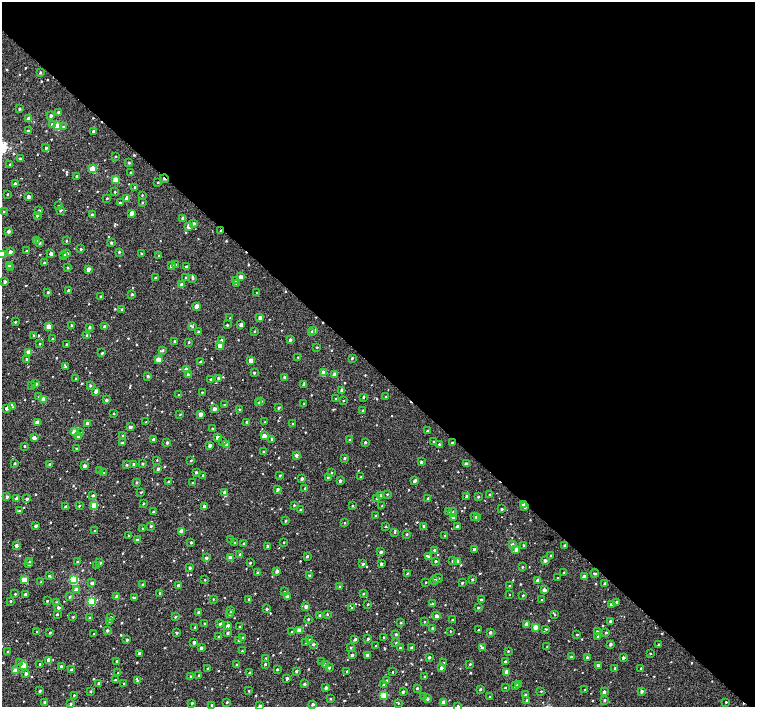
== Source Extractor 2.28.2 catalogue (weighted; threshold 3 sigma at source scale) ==
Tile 3 of 4 x 4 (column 3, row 1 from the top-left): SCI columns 3044-4548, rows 4481-5889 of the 6054 x 6051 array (HDU 1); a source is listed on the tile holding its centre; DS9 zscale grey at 2 x 2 block average (1 PNG px = mean of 2 x 2 image px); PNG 757 x 709 px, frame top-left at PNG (2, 2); each listed source drawn as its Kron ellipse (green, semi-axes under 4 px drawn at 4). Shown black and unused: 52% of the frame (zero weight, under 2 of 3 exposures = <1% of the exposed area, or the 3 px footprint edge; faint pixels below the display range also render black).
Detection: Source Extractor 2.28.2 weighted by HDU 2 'WHT'; one run over the whole footprint, this tile lists its part. Background 0.00541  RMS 0.0055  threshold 0.0246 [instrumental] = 3 sigma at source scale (4.5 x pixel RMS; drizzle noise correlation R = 1.50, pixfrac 1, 0.0396/0.0396 arcsec/px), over >= 5 px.
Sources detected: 678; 3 cosmic-ray / hot-pixel residue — neither listed nor drawn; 1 coinciding with a brighter row at this scale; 5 inside a brighter listed object's ellipse — not listed separately; of the other 669, all 500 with FLUX_AUTO >= 0.971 (the completeness limit of this list) listed and drawn (169 fainter detections not listed), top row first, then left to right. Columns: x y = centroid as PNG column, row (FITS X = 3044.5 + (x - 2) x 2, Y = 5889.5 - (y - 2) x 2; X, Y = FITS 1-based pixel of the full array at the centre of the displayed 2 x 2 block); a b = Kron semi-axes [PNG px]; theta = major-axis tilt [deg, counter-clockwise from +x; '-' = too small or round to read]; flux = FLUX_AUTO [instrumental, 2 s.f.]
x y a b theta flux
40 72 3 2 - 1.6
19 109 2 2 - 2
58 113 3 2 - 3.3
51 116 2 2 - 3.1
29 119 3 2 - 13
52 124 3 3 - 3
57 126 3 3 - 39
64 127 3 3 - 1.6
28 131 2 2 - 4.3
93 131 2 2 - 2.2
46 148 3 2 - 2.1
115 157 2 2 - 1.1
20 159 3 2 - 2
129 163 2 2 - 1.9
10 165 2 2 - 1.5
93 169 3 3 - 46
131 173 2 2 - 2.7
76 176 3 2 - 1.8
164 179 4 2 - 3.4
115 180 3 3 - 24
158 182 2 2 - 1.1
15 183 2 2 - 3.2
134 187 3 2 - 1.2
115 192 2 2 - 1.3
7 194 2 2 - 1
142 195 2 2 - 0.98
29 197 2 2 - 4.8
107 198 2 2 - 1.1
127 198 4 2 - 10
142 202 2 2 - 1.5
120 203 2 2 - 2.6
59 206 2 2 - 1.4
60 210 3 2 - 1.5
4 211 3 2 - 1.3
39 211 3 2 - 1.7
132 213 3 2 - 11
37 215 3 2 - 3
92 215 2 2 - 2.8
183 218 3 2 - 4.4
194 223 3 2 - 2.6
189 226 3 2 - 13
9 231 2 2 - 4.1
221 231 2 2 - 2.5
36 240 2 2 - 5.6
66 241 2 2 - 1
40 243 3 3 - 1.4
111 243 2 2 - 2.2
81 249 2 2 - 1.9
26 251 2 2 - 1.4
10 252 2 2 - 5.4
119 252 2 2 - 1.7
51 253 2 2 - 4.8
67 253 3 2 - 3.7
141 253 2 2 - 1.2
2 254 3 3 - 31
63 255 3 2 - 3.4
159 256 2 2 - 2.1
44 263 2 2 - 2.7
175 265 3 2 - 2
9 266 3 2 - 2.8
171 266 2 2 - 6.9
186 267 2 2 - 3.3
10 268 3 2 - 1.4
68 268 2 2 - 1.5
88 269 2 2 - 7.1
186 277 2 2 - 1.8
241 277 3 2 - 11
155 278 2 2 - 1.4
193 278 3 2 - 1.8
236 280 2 2 - 1.7
5 281 2 2 - 3.2
236 283 2 2 - 1.1
182 285 3 2 - 11
68 290 2 2 - 2.7
48 292 2 2 - 1.9
257 293 2 2 - 2.4
132 294 2 2 - 2.3
101 297 2 2 - 2.6
197 306 3 2 - 11
122 310 2 2 - 2.9
260 317 2 2 - 6.4
230 318 2 2 - 1
15 322 2 2 - 1.4
72 325 2 2 - 2.6
227 325 2 2 - 1.5
241 325 2 2 - 5
48 327 3 2 - 15
90 327 2 2 - 2.7
104 327 2 2 - 3.7
192 327 3 2 - 1.1
254 331 3 2 - 1.1
314 331 2 2 - 6.9
199 332 2 2 - 3.4
311 332 3 2 - 3.7
87 335 3 3 - 1.7
34 336 3 2 - 2.1
52 338 2 2 - 1
221 340 3 2 - 3
290 340 2 2 - 3.5
175 341 2 2 - 2.1
189 342 2 2 - 1.3
40 344 2 2 - 1
67 344 2 2 - 2.5
220 345 3 2 - 18
317 347 2 2 - 1.1
162 350 3 3 - 2.5
29 352 3 2 - 11
102 353 2 2 - 1.8
298 357 2 2 - 1
352 358 2 2 - 1.5
27 359 2 2 - 2.9
158 360 3 2 - 24
251 360 3 2 - 16
200 362 2 2 - 1.6
65 367 3 3 - 1.9
187 370 3 2 - 15
254 373 2 2 - 1.9
324 373 3 2 - 25
188 374 3 2 - 1.9
335 374 2 2 - 7.2
148 376 2 2 - 2.7
285 377 2 2 - 3.5
76 379 2 2 - 2.1
211 379 2 2 - 1.7
219 379 2 2 - 4.5
36 384 3 2 - 3.6
303 384 3 2 - 1.9
32 385 3 2 - 1.2
90 385 2 2 - 2.2
342 390 2 2 - 6.3
96 391 2 2 - 6.5
202 392 2 2 - 1.1
179 395 2 2 - 1.5
39 397 3 3 - 1.6
363 397 2 2 - 1.6
386 397 2 2 - 1.3
336 398 2 2 - 1.3
44 400 3 2 - 20
106 400 2 2 - 3.7
261 401 2 2 - 2
343 401 2 2 - 1.1
259 403 2 2 - 1.3
304 404 3 2 - 1.2
224 405 2 2 - 2.7
13 407 3 3 - 1.3
7 408 2 2 - 5.5
279 408 2 2 - 1.8
214 409 2 2 - 6.2
239 409 2 2 - 1.3
363 411 2 2 - 2
114 413 2 2 - 1.1
180 414 2 2 - 1
200 414 2 2 - 7.3
37 422 2 2 - 8.2
146 422 2 2 - 1.1
247 422 2 2 - 4.1
265 422 2 2 - 1.2
87 423 2 2 - 5.4
293 424 2 2 - 1.1
130 427 2 2 - 6.6
212 429 2 2 - 2.2
427 431 2 2 - 2.3
75 432 3 3 - 34
81 433 3 2 - 1.1
264 435 2 2 - 8.6
123 436 2 2 - 1.1
78 437 3 3 - 2.9
218 437 2 2 - 8
34 438 2 2 - 8.6
153 439 2 2 - 5
272 439 2 2 - 2.6
350 439 2 2 - 1.7
223 441 2 2 - 1.7
365 442 2 2 - 1.9
434 442 2 2 - 2.2
123 443 2 2 - 2.4
167 443 2 2 - 2.9
452 443 2 2 - 2.5
439 444 2 2 - 1.8
226 445 2 2 - 9.7
24 446 2 2 - 1.5
210 446 2 2 - 7.2
76 448 2 2 - 1.1
263 452 2 2 - 2.3
296 455 2 2 - 4.6
344 458 2 2 - 2.6
157 460 2 2 - 1
191 460 2 2 - 1.2
421 462 2 2 - 2.8
15 463 2 2 - 2
142 463 2 2 - 1.8
50 464 2 2 - 1.8
466 464 2 2 - 7
127 465 2 2 - 1.4
134 465 2 2 - 7.4
85 466 2 2 - 6.3
158 469 2 2 - 2.9
100 471 2 2 - 1.7
196 472 2 2 - 2.5
104 473 3 2 - 2
331 473 2 2 - 1
203 475 2 2 - 1.6
280 475 3 2 - 1.8
328 477 2 2 - 2.1
361 477 2 2 - 1.6
302 479 2 2 - 3.8
168 481 2 2 - 2.4
340 481 2 2 - 3
415 481 4 2 - 3.9
136 482 2 2 - 1.8
192 483 2 2 - 1.8
305 488 2 2 - 2.2
277 489 2 2 - 3.6
141 492 2 2 - 1.2
225 492 3 2 - 5
387 494 2 2 - 1.1
489 494 2 2 - 0.98
93 495 2 2 - 2.3
381 495 2 2 - 4.3
466 496 2 2 - 2.9
478 496 2 2 - 1.9
7 497 2 2 - 2.8
377 498 2 2 - 2
16 499 2 2 - 6.9
27 499 2 2 - 3.1
428 499 2 2 - 2.9
143 503 2 2 - 1.3
523 504 2 2 - 7
94 505 3 2 - 24
294 505 2 2 - 1.4
79 506 2 2 - 1.5
204 506 2 2 - 6
352 506 3 2 - 1.5
382 506 2 2 - 1.3
525 506 3 2 - 4
65 507 2 2 - 2.7
502 509 2 2 - 2.6
301 510 2 2 - 3.2
19 511 2 2 - 2.2
153 512 2 2 - 1.6
449 512 3 2 - 2.6
453 512 4 2 - 1.4
375 516 2 2 - 1.5
453 517 2 2 - 9.1
474 517 3 2 - 1.9
477 517 2 2 - 2.2
286 521 2 2 - 1.7
345 523 2 2 - 0.98
35 526 2 2 - 4.4
151 526 2 2 - 2
385 526 2 2 - 1.2
424 526 2 2 - 3.4
457 526 2 2 - 2.5
142 528 2 2 - 1.2
94 531 2 2 - 1.3
181 531 3 2 - 12
394 532 2 2 - 1.2
407 534 2 2 - 2.1
128 535 2 2 - 1.1
445 535 2 2 - 1.3
231 539 2 2 - 1.2
137 540 2 2 - 4.8
191 542 2 2 - 2.1
284 542 2 2 - 1
234 543 2 2 - 1.5
244 543 2 2 - 1.7
512 545 2 2 - 5.6
523 545 2 2 - 1.2
565 545 2 2 - 2.2
16 546 3 3 - 4.5
267 546 3 2 - 2.1
474 549 2 2 - 4.9
516 549 2 2 - 7.7
434 550 2 2 - 2.6
381 552 2 2 - 4.6
240 554 2 2 - 2
550 555 2 2 - 1
307 556 2 2 - 2.6
429 557 2 2 - 2.2
206 558 2 2 - 4.2
230 558 2 2 - 15
545 560 2 2 - 4.6
29 561 3 2 - 1.3
435 561 2 2 - 2.1
452 561 2 2 - 1.1
457 561 2 2 - 9
78 562 2 2 - 2.6
100 563 2 2 - 2.5
250 563 2 2 - 1.5
29 564 2 2 - 5.5
363 564 3 2 - 2
381 564 3 2 - 3.7
97 566 2 2 - 1.7
522 567 2 2 - 1.6
190 568 2 2 - 2.6
277 571 2 2 - 4.7
564 572 2 2 - 1.2
258 573 2 2 - 4.1
408 573 3 3 - 1.3
595 573 4 2 - 2.5
49 576 3 3 - 1.5
309 576 2 2 - 3
584 577 2 2 - 12
438 578 5 2 - 1.1
557 578 2 2 - 1
472 579 2 2 - 2
24 580 3 2 - 22
74 580 3 3 - 82
205 580 2 2 - 1.1
435 580 2 2 - 2.7
538 581 3 2 - 12
41 582 2 2 - 1.8
425 582 2 2 - 1.2
92 583 2 2 - 3.8
462 583 2 2 - 2.2
605 583 2 2 - 1.6
143 585 2 2 - 3.5
178 585 2 2 - 4.8
509 586 2 2 - 1
339 587 2 2 - 1.4
76 590 2 2 - 9.7
544 590 2 2 - 7.4
284 592 2 2 - 1.1
160 593 2 2 - 2.8
15 594 2 2 - 1.3
363 594 2 2 - 1.6
25 595 3 2 - 3.1
509 595 2 2 - 0.97
523 595 2 2 - 1.7
117 596 2 2 - 5
70 597 2 2 - 1.6
287 597 2 2 - 5.3
134 598 2 2 - 2.4
213 599 3 2 - 1.1
249 599 2 2 - 1.7
481 600 2 2 - 3
542 600 2 2 - 1.2
10 601 2 2 - 1.3
47 601 2 2 - 1.4
91 601 3 3 - 71
57 602 2 2 - 3
617 602 2 2 - 3.6
368 604 2 2 - 1.6
433 604 3 3 - 2.4
611 605 2 2 - 5.9
306 606 2 2 - 5
59 607 2 2 - 4
352 608 2 2 - 1.8
478 608 2 2 - 1.7
267 609 2 2 - 3.1
231 610 2 2 - 2.4
199 613 2 2 - 7.5
57 614 2 2 - 1.5
230 614 2 2 - 1.7
327 614 2 2 - 1.6
320 615 2 2 - 3.4
555 615 3 2 - 1.2
436 616 2 2 - 4.5
73 617 2 2 - 1.2
111 617 2 2 - 2.7
175 617 2 2 - 1.6
89 618 2 2 - 1.8
308 619 2 2 - 1.9
452 620 2 2 - 2.2
109 621 2 2 - 1.1
425 622 2 2 - 1.2
610 622 2 2 - 4.5
401 623 2 2 - 1.4
204 624 2 2 - 1.5
220 624 2 2 - 2.8
527 624 2 2 - 8.5
228 625 2 2 - 5.7
195 627 2 2 - 2.3
240 627 2 2 - 1.1
535 627 2 2 - 14
433 628 3 2 - 4.5
546 629 3 2 - 1
107 630 2 2 - 3.1
299 630 2 2 - 13
478 630 2 2 - 1.2
450 631 2 2 - 1
37 632 2 2 - 1.2
292 632 2 2 - 0.99
490 632 2 2 - 3.4
597 632 2 2 - 2.4
606 632 2 2 - 1.9
50 633 2 2 - 2
177 633 2 2 - 2.1
228 633 2 2 - 2.8
94 634 2 2 - 1.4
396 634 2 2 - 2.1
577 635 2 2 - 2.2
218 636 2 2 - 1.1
384 637 2 2 - 2.1
598 637 2 2 - 4.1
242 638 2 2 - 2.6
310 639 2 2 - 0.99
368 639 2 2 - 2.7
127 640 2 2 - 2.4
355 640 2 2 - 2.7
239 641 2 2 - 1.6
194 642 2 2 - 4.7
306 643 2 2 - 1.1
396 643 2 2 - 1.6
313 644 2 2 - 2.8
610 644 2 2 - 3.5
376 645 2 2 - 1.2
659 645 2 2 - 1.6
351 647 2 2 - 1.6
547 647 2 2 - 1.2
201 648 2 2 - 4.3
400 648 2 2 - 2.7
412 648 2 2 - 4.5
482 648 2 2 - 2.5
242 651 2 2 - 1.4
508 651 2 2 - 1.2
7 652 2 2 - 1.1
139 653 3 2 - 3.1
650 653 2 2 - 0.98
352 655 2 2 - 3.2
367 655 2 2 - 6.4
429 657 2 2 - 2.9
571 657 2 2 - 2.9
587 657 2 2 - 2.6
265 658 2 2 - 1.7
623 658 2 2 - 3.8
49 660 3 2 - 9.4
117 661 2 2 - 2.6
505 661 2 2 - 2.4
322 662 2 2 - 2.7
20 663 3 3 - 1.2
443 663 2 2 - 1.3
40 664 2 2 - 1.2
265 664 2 2 - 2.4
325 664 2 2 - 3.7
470 664 2 2 - 1.8
23 665 3 2 - 31
237 665 2 2 - 2
598 665 3 2 - 2.7
61 666 2 2 - 2.7
208 668 2 2 - 2.2
329 668 2 2 - 2.4
441 668 2 2 - 5.4
615 668 2 2 - 3
641 668 2 2 - 1.6
277 669 2 2 - 2
71 670 3 2 - 3.3
15 671 3 2 - 19
296 671 2 2 - 3.6
347 671 2 2 - 2.2
393 672 2 2 - 1.1
507 672 2 2 - 15
26 673 2 2 - 3
118 673 2 2 - 1.5
250 673 2 2 - 2.8
199 675 3 2 - 1.2
191 677 2 2 - 4
425 677 2 2 - 2.9
287 678 2 2 - 3.8
115 680 2 2 - 1.1
137 680 3 3 - 1.2
387 681 2 2 - 2.9
99 683 2 2 - 3.8
124 683 2 2 - 1.1
304 684 2 2 - 4
518 684 3 2 - 2
384 685 2 2 - 3.9
516 685 2 2 - 1.8
505 687 2 2 - 0.98
326 688 2 2 - 3.7
417 688 2 2 - 1.9
480 689 2 2 - 2
585 689 2 2 - 1.3
40 691 2 2 - 1.8
90 691 2 2 - 1.7
249 691 2 2 - 1.4
541 691 2 2 - 1.1
642 691 2 2 - 4.6
403 692 2 2 - 2.4
604 692 2 2 - 3.9
74 695 2 2 - 1.2
384 695 3 3 - 39
525 695 2 2 - 2.1
424 697 2 2 - 1.3
490 697 2 2 - 1.9
330 699 2 2 - 1.4
427 699 2 2 - 3.4
526 700 2 2 - 2.3
604 700 2 2 - 2.4
45 702 2 2 - 5.6
227 702 2 2 - 1.8
443 702 2 2 - 9.9
726 702 2 2 - 1.1
192 703 2 2 - 2
398 703 3 2 - 1
71 704 2 2 - 2.2
313 704 2 2 - 4.1
212 705 2 2 - 2.8
260 706 2 2 - 3.2
458 706 2 2 - 2.3
Overlapping masked pixels (flux is a lower limit): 4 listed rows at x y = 164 179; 221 231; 523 504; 525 506
Isophote crosses this tile's border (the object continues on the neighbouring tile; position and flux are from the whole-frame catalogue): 4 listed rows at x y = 2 254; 313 704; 260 706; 458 706